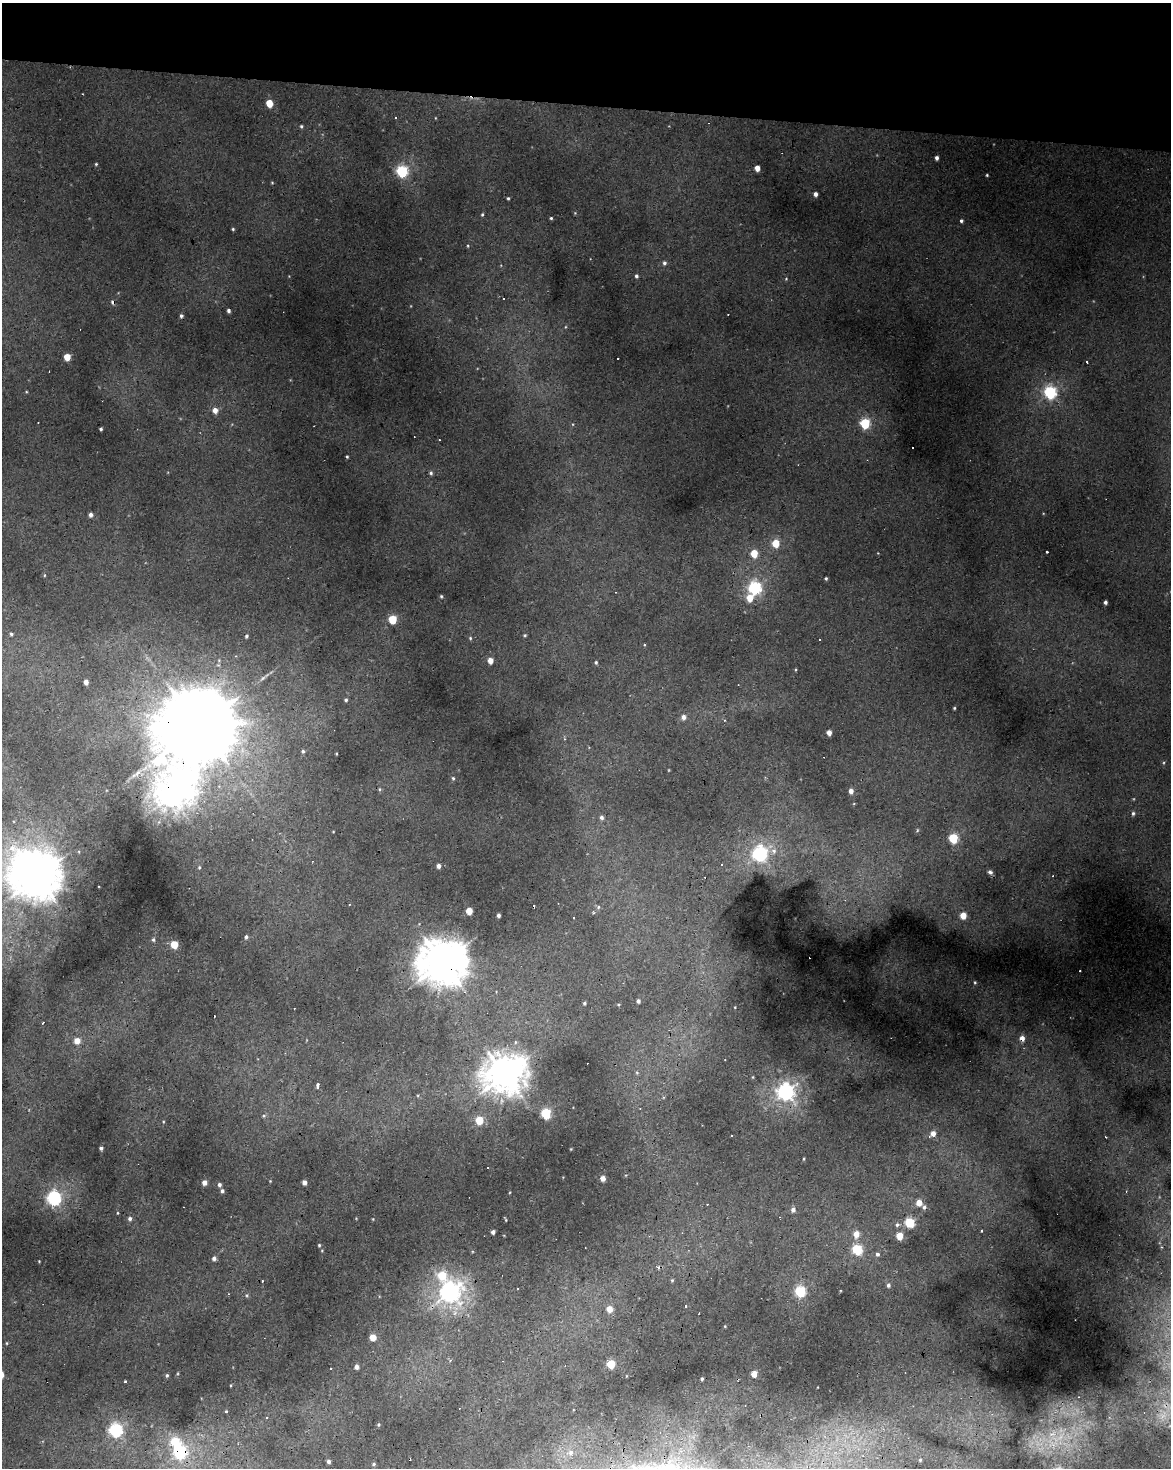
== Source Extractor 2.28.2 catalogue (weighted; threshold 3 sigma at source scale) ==
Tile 2 of 4 x 3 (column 2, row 1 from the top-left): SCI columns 1172-2340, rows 3211-4676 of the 4677 x 4900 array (HDU 1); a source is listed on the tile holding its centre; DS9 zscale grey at full resolution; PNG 1173 x 1470 px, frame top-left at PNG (2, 3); no overlay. Shown black and unused: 7% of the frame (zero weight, under 2 of 3 exposures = <1% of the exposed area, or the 3 px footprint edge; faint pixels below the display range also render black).
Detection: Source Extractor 2.28.2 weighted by HDU 2 'WHT'; one run over the whole footprint, this tile lists its part. Background 0.0229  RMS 0.0065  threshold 0.0291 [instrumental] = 3 sigma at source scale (4.5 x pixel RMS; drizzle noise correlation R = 1.50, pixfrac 1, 0.0396/0.0396 arcsec/px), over >= 5 px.
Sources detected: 182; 4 inside a brighter object's white glare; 24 cosmic-ray / hot-pixel residue — not listed; the other 154 listed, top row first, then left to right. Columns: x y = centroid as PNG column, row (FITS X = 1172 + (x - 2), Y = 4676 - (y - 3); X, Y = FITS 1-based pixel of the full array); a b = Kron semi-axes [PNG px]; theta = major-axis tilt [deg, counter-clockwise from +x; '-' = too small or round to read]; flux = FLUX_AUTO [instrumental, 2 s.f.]
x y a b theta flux
269 103 5 5 - 13
301 126 4 3 - 0.87
936 158 4 3 - 2.1
96 164 3 3 - 0.7
757 168 5 4 - 6
402 171 6 5 - 78
987 175 3 2 - 0.62
272 183 4 3 - 0.51
815 194 4 4 - 2.9
508 198 4 3 - 0.8
482 215 4 3 - 0.82
551 218 3 3 - 0.81
961 221 3 3 - 1.4
233 229 3 3 - 0.76
468 246 4 3 - 0.59
664 263 6 5 - 1.5
636 276 5 4 - 1.4
113 302 4 4 - 2.9
228 311 4 4 - 1.6
181 316 4 4 - 1.3
67 357 5 5 - 10
1086 362 3 2 - 0.95
1050 392 6 6 - 100
215 410 5 5 - 5.1
865 423 5 5 - 51
101 429 3 3 - 0.97
913 447 2 2 - 0.7
347 457 3 3 - 0.69
431 473 5 4 - 1.2
91 515 4 4 - 2.4
776 543 5 4 - 19
754 553 5 4 - 15
44 575 5 3 - 0.58
826 578 3 3 - 1
755 588 6 6 - 110
441 596 4 3 - 0.77
750 598 6 5 - 11
1105 602 4 3 - 1.9
392 619 5 5 - 26
11 634 4 3 - 1.1
525 635 4 4 - 0.76
246 636 3 3 - 0.9
470 638 5 4 - 0.74
820 639 3 3 - 1.4
490 660 5 4 - 6.5
596 662 5 4 - 1
86 682 4 4 - 3.4
346 700 4 4 - 1.1
954 708 3 3 - 0.66
683 717 5 5 - 3.1
725 720 3 2 - 0.84
199 725 25 23 37 9400
829 733 4 4 - 5.1
565 739 4 4 - 1
303 751 4 4 - 1.1
336 754 3 2 - 0.48
453 778 5 4 - 1
379 789 5 4 - 0.74
851 791 5 4 - 4.1
170 796 15 9 -35 440
1133 813 5 4 - 1.3
601 817 5 5 - 2
917 830 5 3 - 0.66
953 838 5 5 - 39
774 851 9 8 - 3.5
760 854 7 6 - 130
722 864 3 2 - 0.47
438 866 4 4 - 3
199 867 5 4 - 0.8
990 872 6 5 - 2
37 877 17 13 32 1200
349 904 3 2 - 0.63
598 907 5 4 - 0.79
469 911 5 4 - 13
593 913 5 3 - 0.57
498 915 3 3 - 1.6
963 916 5 4 - 11
574 918 2 2 - 0.55
246 937 5 4 - 1.4
153 940 5 4 - 1.1
174 944 5 5 - 18
442 962 16 15 - 1600
975 982 4 3 - 0.65
638 1001 4 4 - 1.7
584 1003 3 3 - 1.1
618 1004 4 3 - 0.57
735 1007 4 2 - 0.44
1022 1038 5 4 - 5.8
77 1041 5 5 - 7.2
725 1059 3 2 - 0.44
637 1072 5 5 - 0.98
505 1074 15 13 13 960
753 1077 4 3 - 0.5
317 1085 7 4 82 1.4
786 1092 7 7 - 260
640 1108 3 2 - 0.57
546 1113 5 5 - 50
264 1115 5 3 - 0.88
479 1120 5 5 - 21
933 1134 8 5 40 6
101 1148 4 4 - 1.9
487 1167 2 2 - 0.49
603 1178 4 4 - 5.4
204 1182 4 4 - 4.3
304 1182 4 4 - 3.2
219 1185 4 4 - 1.8
222 1191 4 4 - 1.5
54 1198 6 6 - 140
919 1203 5 5 - 9
924 1207 5 5 - 1.8
793 1210 5 5 - 2.9
117 1213 4 3 - 0.53
130 1219 5 5 - 1.8
505 1219 6 2 -64 0.62
910 1222 5 5 - 48
897 1225 6 5 - 1.7
981 1230 3 3 - 0.93
493 1232 4 4 - 2.6
856 1234 6 6 - 7.3
900 1236 5 4 - 13
319 1245 4 3 - 0.74
857 1249 5 5 - 47
877 1254 6 6 - 1.5
214 1258 5 5 - 2.3
39 1261 3 3 - 0.44
442 1275 8 7 - 20
672 1280 5 3 - 0.74
262 1281 3 3 - 3.7
888 1285 5 4 - 1.8
518 1289 3 2 - 0.45
800 1291 5 5 - 61
450 1292 8 7 - 350
247 1295 6 4 90 0.86
609 1309 5 5 - 8.8
373 1337 5 4 - 13
7 1343 4 3 - 0.53
450 1360 4 3 - 0.71
611 1364 5 5 - 23
356 1367 4 4 - 3
754 1374 4 4 - 9.1
167 1375 4 4 - 0.94
702 1379 3 3 - 0.91
125 1381 4 2 - 0.65
231 1385 4 2 - 0.54
226 1411 3 2 - 0.66
267 1418 3 2 - 0.81
379 1424 5 2 - 0.65
116 1430 6 6 - 130
1060 1437 8 6 45 3.9
180 1452 6 6 - 83
571 1453 7 7 - 2.7
920 1460 4 4 - 0.82
329 1462 3 3 - 1.9
374 1464 5 4 - 1
Overlapping masked pixels (flux is a lower limit): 6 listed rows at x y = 113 302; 199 725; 170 796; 442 962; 1022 1038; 180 1452